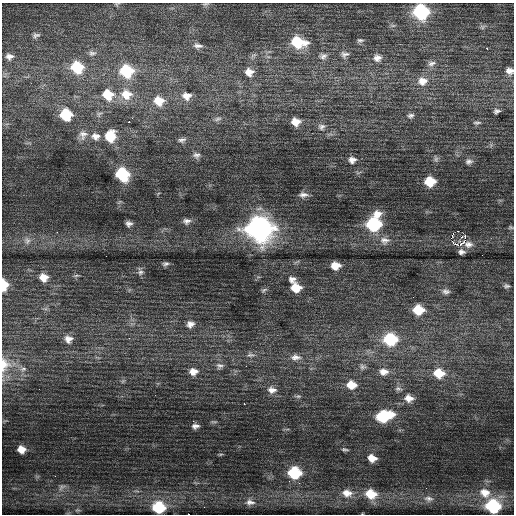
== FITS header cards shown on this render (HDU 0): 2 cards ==
NAXIS1  =                  512 / Axis length
NAXIS2  =                  512 / Axis length

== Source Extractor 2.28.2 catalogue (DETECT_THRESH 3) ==
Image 512 x 512 px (HDU 0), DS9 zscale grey, 1 PNG px = 1 image px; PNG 516 x 516 px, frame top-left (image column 1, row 512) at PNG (2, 3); no overlay
Background 1.68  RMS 0.92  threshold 2.76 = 3 sigma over >= 5 px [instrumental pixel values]
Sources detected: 108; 1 with non-positive FLUX_AUTO (blend fragments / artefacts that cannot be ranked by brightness) is not listed; the other 107 listed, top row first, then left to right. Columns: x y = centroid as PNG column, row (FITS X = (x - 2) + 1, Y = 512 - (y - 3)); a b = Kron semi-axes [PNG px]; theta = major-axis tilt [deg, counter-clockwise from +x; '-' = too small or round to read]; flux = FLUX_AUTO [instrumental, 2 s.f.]
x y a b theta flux
205 4 8 3 4 91
421 12 10 9 - 7600
482 27 7 6 - 130
36 35 9 6 13 190
360 40 8 4 -4 110
298 42 14 10 -9 2500
198 46 12 6 -6 240
487 48 3 3 - 330
92 53 10 7 4 210
345 54 10 7 1 210
9 56 11 9 -2 340
323 56 10 8 22 250
377 58 10 9 - 370
431 63 11 7 17 290
77 67 11 10 - 2800
126 71 11 10 - 3400
510 71 9 8 - 350
249 72 11 10 - 540
422 81 14 11 10 730
126 94 15 13 -10 1100
108 95 12 11 - 1400
187 96 11 9 -3 530
159 101 12 11 - 950
496 111 8 6 11 170
99 114 9 5 30 150
66 115 9 9 - 3000
411 116 9 7 13 190
132 118 3 3 - 64
218 119 11 6 13 180
129 122 2 2 - 390
296 122 9 8 - 650
477 123 11 4 1 130
321 127 10 9 - 260
83 135 14 12 75 490
96 136 12 9 -4 460
110 136 13 11 80 1500
182 140 11 6 12 220
196 155 10 8 -3 250
436 159 10 5 -78 170
352 160 9 8 - 350
469 161 10 8 19 250
122 174 10 9 - 4300
430 181 9 8 - 1700
303 195 12 6 1 300
377 214 12 9 13 600
187 221 10 7 -3 260
129 224 6 5 - 220
373 224 10 8 7 6200
511 227 6 4 -3 78
259 228 13 11 -17 47000
458 231 2 2 - 4800
57 232 3 2 - 49
465 235 3 3 - 630
384 240 15 11 3 510
27 241 10 8 -68 310
458 244 8 4 3 890
468 244 16 10 -12 420
461 252 6 5 - 210
166 264 8 5 10 160
335 266 8 6 1 740
140 272 10 7 -73 220
76 275 8 4 9 95
44 277 10 9 - 640
292 279 8 7 - 270
4 285 9 5 89 1500
506 286 8 5 -10 150
296 288 9 8 - 1200
264 290 9 4 27 100
446 292 11 8 -7 250
418 310 10 8 -3 1600
190 324 10 9 - 370
129 338 3 3 - 38
68 339 10 10 - 430
390 339 11 9 -3 4200
251 355 12 6 0 230
295 357 14 8 0 410
4 364 18 13 85 920
220 366 11 9 -3 270
363 367 9 8 - 220
23 368 3 3 - 270
193 372 11 9 0 550
384 372 13 9 -6 530
439 373 13 11 -10 1300
123 381 6 5 - 110
351 385 11 8 -7 930
398 389 11 6 -14 210
272 390 12 9 -7 420
298 396 8 4 0 120
409 398 13 10 -14 560
244 404 2 2 - 630
384 416 14 9 11 3800
195 426 8 5 9 250
21 449 7 7 - 590
345 449 8 4 -9 120
221 454 6 3 1 68
372 458 9 7 -22 620
294 473 10 8 -6 3600
55 476 2 2 - 39
299 483 3 3 - 87
61 487 11 7 36 240
347 493 15 10 -10 670
485 493 15 12 -26 890
371 494 13 11 -16 1300
429 499 14 8 -7 390
250 502 13 8 -8 350
493 506 10 9 - 5000
158 507 10 8 -5 3400
At the frame edge (FLAGS 8, measured only in part): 4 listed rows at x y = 421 12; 510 71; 4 285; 4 364
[1 non-positive-flux detection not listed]